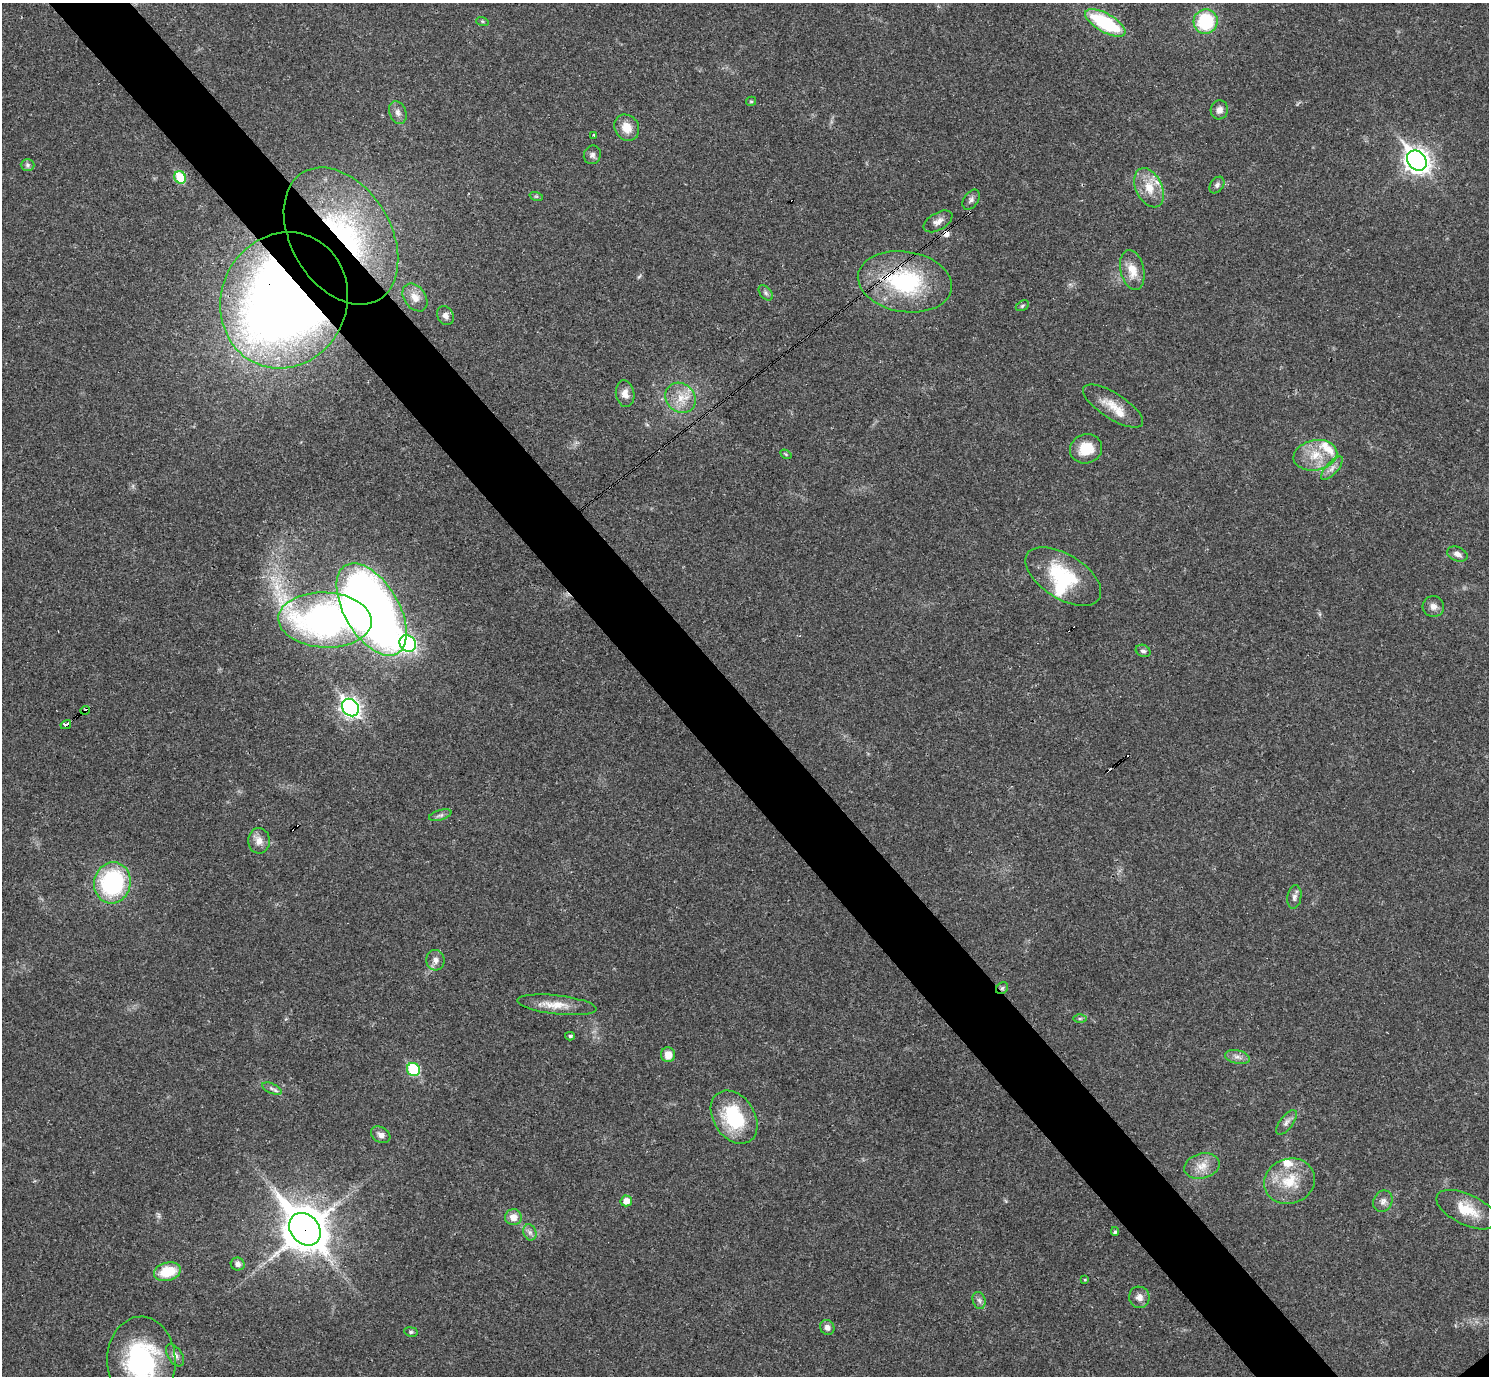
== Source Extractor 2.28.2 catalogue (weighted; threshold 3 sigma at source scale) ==
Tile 11 of 4 x 4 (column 3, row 3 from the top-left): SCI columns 2976-4462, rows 1531-2904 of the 5953 x 5950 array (HDU 1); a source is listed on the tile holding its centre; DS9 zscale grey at full resolution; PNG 1491 x 1378 px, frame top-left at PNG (2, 3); each listed source drawn as its Kron ellipse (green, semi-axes under 4 px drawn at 4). Shown black and unused: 6% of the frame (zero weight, under 3 of 4 exposures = <1% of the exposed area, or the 3 px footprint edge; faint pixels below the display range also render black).
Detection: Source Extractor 2.28.2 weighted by HDU 2 'WHT'; one run over the whole footprint, this tile lists its part. Background 0.0361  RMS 0.0026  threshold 0.0118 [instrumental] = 3 sigma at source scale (4.5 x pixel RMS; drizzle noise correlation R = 1.50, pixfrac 1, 0.05/0.05 arcsec/px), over >= 5 px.
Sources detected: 88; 1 too faint to see at this stretch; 2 inside a brighter object's white glare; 5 cosmic-ray / hot-pixel residue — neither listed nor drawn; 4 inside a brighter listed object's ellipse — not listed separately; the other 76 listed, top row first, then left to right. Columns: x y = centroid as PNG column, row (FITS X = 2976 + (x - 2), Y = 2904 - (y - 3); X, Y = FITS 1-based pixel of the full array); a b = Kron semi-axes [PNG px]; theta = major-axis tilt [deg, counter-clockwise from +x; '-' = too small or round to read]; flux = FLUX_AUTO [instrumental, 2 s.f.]
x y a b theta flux
482 21 6 4 -18 0.35
1206 21 12 12 - 15
1105 23 22 9 -30 20
751 101 5 4 - 0.31
1219 110 9 8 - 1.5
398 113 12 8 -68 1.4
627 128 14 12 -55 3.7
594 135 3 2 - 0.29
592 155 9 8 - 1
1417 161 11 8 -49 200
27 165 7 6 - 0.64
180 177 6 5 - 11
1217 185 9 6 54 0.8
1149 188 21 13 -64 5.2
536 196 7 4 -18 0.39
971 200 11 7 55 0.96
938 221 16 8 30 1.7
341 236 74 49 -59 54
1132 270 20 11 -77 4
905 282 47 30 -9 30
766 293 9 5 -50 0.68
415 297 15 10 -55 2.5
284 300 69 62 67 350
1022 306 7 4 31 0.44
445 316 10 8 -60 1.3
625 394 13 9 -81 2.1
680 398 16 14 -46 4.4
1113 406 35 12 -33 5.1
1086 449 16 14 19 5.9
786 454 6 4 -32 0.34
1315 455 22 15 11 6.2
1332 468 15 6 48 1.5
1457 554 11 7 -21 1.3
1063 576 42 22 -32 16
1433 606 11 10 - 1.6
372 609 51 27 -59 240
325 620 47 27 -2 91
408 644 9 7 -46 56
1143 651 8 5 -26 0.67
350 707 9 7 -48 100
85 710 5 3 - 2
66 725 5 3 - 6.9
440 815 11 5 17 0.81
259 841 13 11 -88 2.2
112 883 21 18 77 31
1294 897 12 7 81 1.1
435 960 10 9 - 1.5
1002 988 6 5 - 0.5
557 1005 40 9 -6 4.6
1080 1018 7 4 1 0.46
570 1036 5 4 - 0.44
668 1055 7 7 - 3
1237 1057 12 6 -12 1.4
413 1070 7 6 - 18
272 1089 10 5 -23 0.76
734 1117 29 20 -56 17
1286 1122 14 6 52 1.3
381 1135 10 7 -30 1.3
1202 1166 18 12 14 3.3
1290 1181 26 22 20 8.8
626 1201 6 5 - 2.5
1383 1201 11 9 59 1.4
1467 1210 33 15 -25 6.8
513 1217 8 8 - 2.5
305 1229 18 14 -50 790
530 1232 8 6 -69 0.95
1115 1232 4 3 - 0.44
238 1264 7 6 - 1.1
167 1272 13 9 14 7.6
1085 1280 4 3 - 0.27
1139 1297 10 10 - 1.8
979 1300 9 6 -73 0.91
827 1327 8 7 - 1.3
411 1332 7 4 -8 0.51
175 1355 12 7 -56 1.3
141 1361 44 34 -89 35
Overlapping masked pixels (flux is a lower limit): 7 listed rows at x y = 341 236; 905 282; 284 300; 85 710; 66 725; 1002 988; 305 1229
Isophote crosses this tile's border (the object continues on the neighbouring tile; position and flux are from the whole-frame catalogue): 2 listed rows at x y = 1105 23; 141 1361